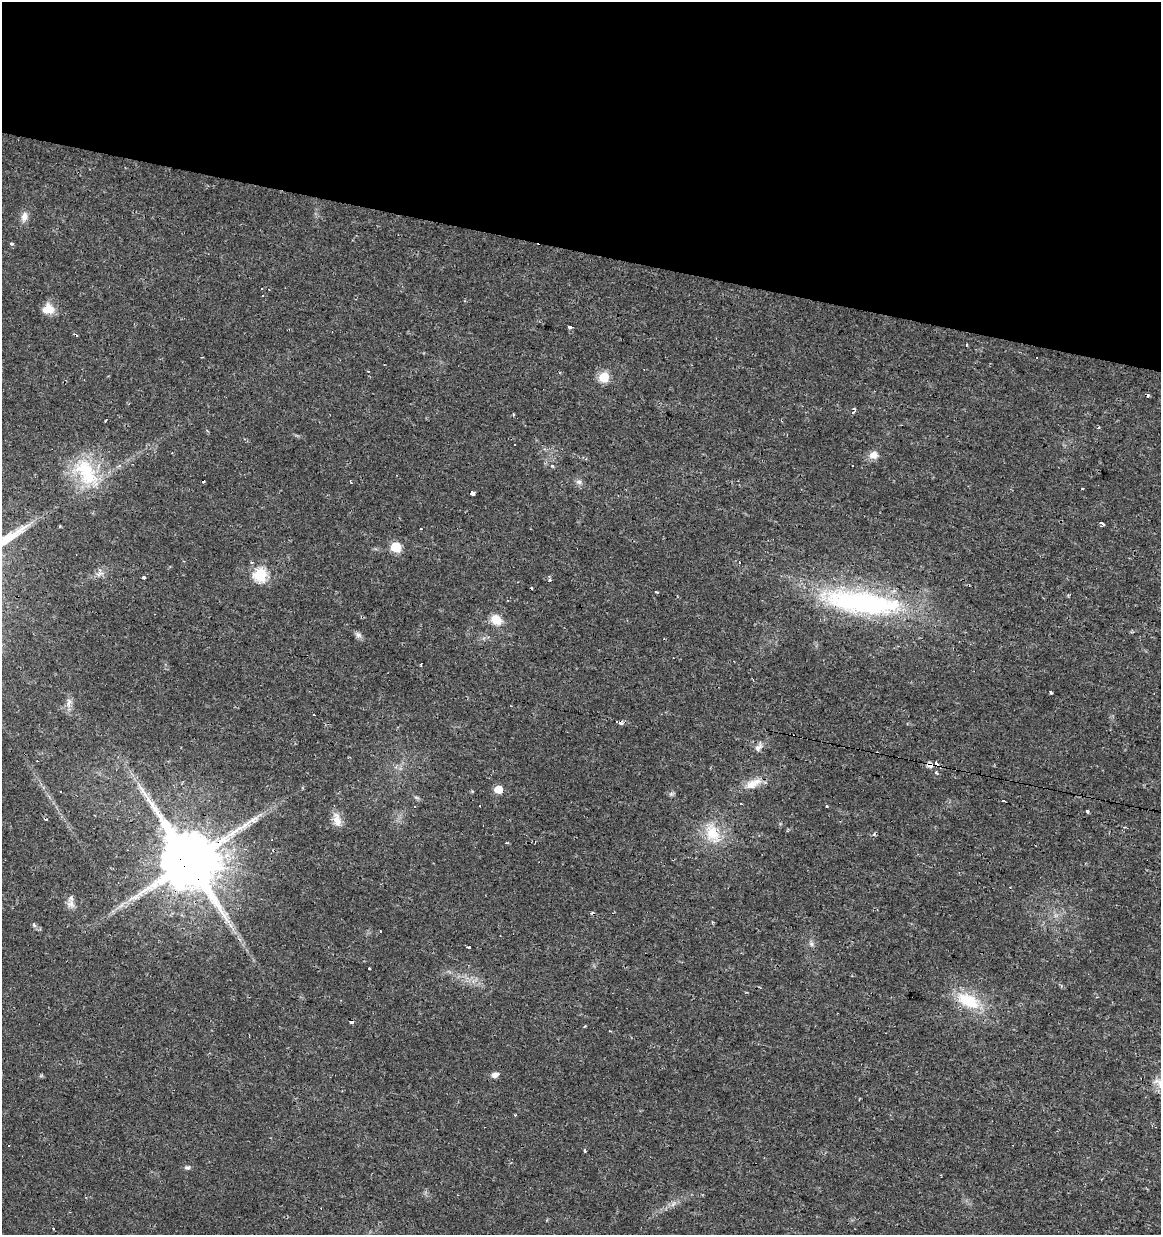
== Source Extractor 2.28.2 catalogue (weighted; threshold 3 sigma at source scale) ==
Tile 2 of 4 x 4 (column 2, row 1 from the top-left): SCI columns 1443-2601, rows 3700-4932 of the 5143 x 4939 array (HDU 1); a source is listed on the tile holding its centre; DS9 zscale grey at full resolution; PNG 1163 x 1237 px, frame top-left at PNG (2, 2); no overlay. Shown black and unused: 20% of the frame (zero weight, under 2 of 3 exposures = <1% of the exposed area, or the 3 px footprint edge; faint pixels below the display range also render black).
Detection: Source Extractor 2.28.2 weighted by HDU 2 'WHT'; one run over the whole footprint, this tile lists its part. Background 0.0131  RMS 0.0031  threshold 0.0138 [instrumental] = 3 sigma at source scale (4.5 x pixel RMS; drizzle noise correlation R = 1.50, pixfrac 1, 0.0396/0.0396 arcsec/px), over >= 5 px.
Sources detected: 84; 22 cosmic-ray / hot-pixel residue — not listed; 1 inside a brighter listed object's ellipse — not listed separately; the other 61 listed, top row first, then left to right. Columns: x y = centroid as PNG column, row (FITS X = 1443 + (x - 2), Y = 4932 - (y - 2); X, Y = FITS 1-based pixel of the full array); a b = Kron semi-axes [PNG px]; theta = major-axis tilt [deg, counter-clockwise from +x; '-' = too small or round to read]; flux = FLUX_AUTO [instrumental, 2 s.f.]
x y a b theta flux
24 217 14 9 78 2
11 244 4 4 - 0.52
48 309 14 12 -13 4
570 327 4 3 - 1.9
966 344 3 3 - 0.5
604 377 6 6 - 13
854 409 6 4 -63 0.7
513 414 3 3 - 0.63
105 421 3 3 - 2.1
1098 428 3 3 - 1.1
873 455 11 10 - 2.4
852 465 2 2 - 0.29
552 466 3 3 - 0.78
86 472 45 26 -54 20
579 482 9 7 -23 1.1
1082 488 3 3 - 0.6
473 494 4 3 - 7.6
1101 523 5 3 - 0.78
60 526 3 2 - 0.29
421 529 3 2 - 0.49
396 547 6 6 - 18
99 573 14 9 62 1.8
260 575 6 6 - 42
143 577 3 3 - 0.65
549 580 3 3 - 0.84
656 592 4 3 - 0.45
862 602 100 27 -9 64
496 619 13 10 -33 4.3
358 635 10 7 -36 1
421 664 3 2 - 0.3
1051 692 3 3 - 0.86
69 703 15 7 83 1.8
617 721 3 3 - 0.77
759 747 13 7 51 1.6
929 765 6 6 - 1.5
753 784 24 11 26 4.4
498 789 6 5 - 7
826 806 3 3 - 1.3
414 807 3 3 - 0.43
1087 811 3 3 - 0.67
45 819 4 2 - 0.51
337 820 20 9 -78 2.9
787 831 4 3 - 0.37
712 834 30 18 -70 9.5
507 843 3 2 - 0.48
189 861 17 15 -40 3000
71 904 13 10 -64 2.1
121 905 9 3 45 0.93
228 921 7 4 -19 0.95
34 925 7 5 -47 0.6
380 931 3 3 - 0.57
811 944 8 6 -68 0.82
469 947 3 3 - 0.72
968 1001 32 16 -28 12
495 1075 9 6 17 1.3
1160 1083 21 14 -20 4.9
514 1115 3 3 - 0.77
585 1151 5 3 - 0.41
187 1167 8 6 2 0.71
673 1204 8 4 37 0.95
54 1229 3 3 - 1.9
Overlapping masked pixels (flux is a lower limit): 2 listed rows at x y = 929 765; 189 861
Isophote crosses this tile's border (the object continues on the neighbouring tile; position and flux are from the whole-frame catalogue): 1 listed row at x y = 1160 1083
Unlisted compact peaks at least as high as the median listed source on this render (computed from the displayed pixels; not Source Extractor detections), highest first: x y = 671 794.